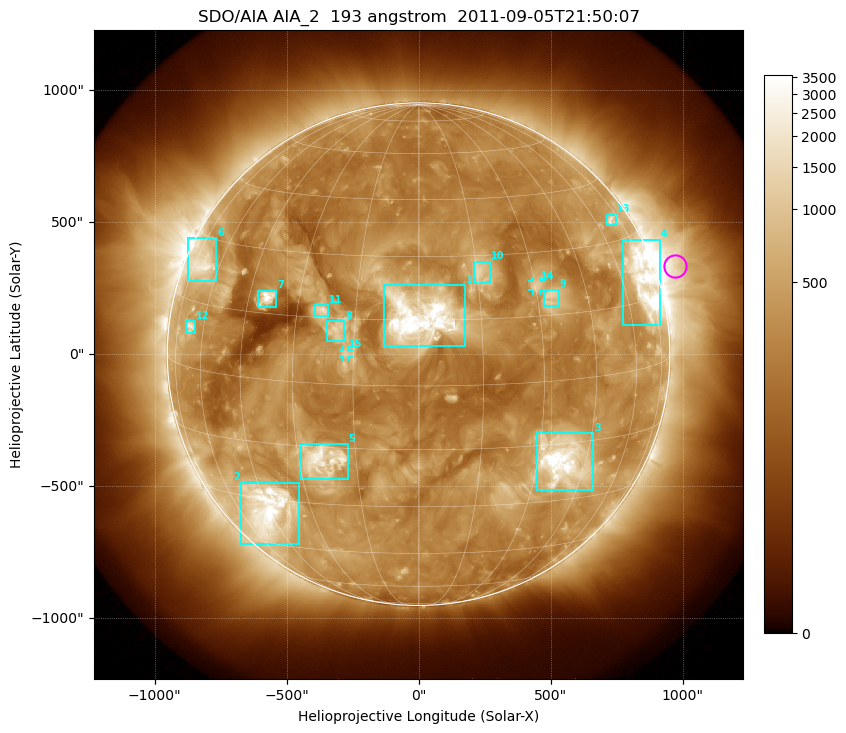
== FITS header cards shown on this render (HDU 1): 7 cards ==
TELESCOP= 'SDO/AIA'
INSTRUME= 'AIA_2'
WAVELNTH=                  193
WAVEUNIT= 'angstrom'
DATE-OBS= '2011-09-05T21:50:07.84'
CTYPE1  = 'HPLN-TAN'
CTYPE2  = 'HPLT-TAN'

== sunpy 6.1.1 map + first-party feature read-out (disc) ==
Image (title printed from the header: SDO/AIA AIA_2  193 angstrom  2011-09-05T21:50:07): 1024 x 1024 px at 2.4 arcsec/px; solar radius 952 arcsec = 397 px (full disc in frame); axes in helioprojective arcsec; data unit not stated in the header (colour bar unlabelled)
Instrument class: DISC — disc imager (sunpy class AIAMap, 193 A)
Bright regions (active regions / flare kernels): reference = the median radial profile (limb darkening/brightening removed); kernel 9 px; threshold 5 sigma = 628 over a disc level ~292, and >= 1.15x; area >= 12 px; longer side >= 10 px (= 24 arcsec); searched inside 0.97 R_sun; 15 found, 15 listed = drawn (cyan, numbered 1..; 2 of them under ~33 arcsec drawn as corner ticks so the feature stays visible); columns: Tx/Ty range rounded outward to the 5 arcsec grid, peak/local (2 s.f.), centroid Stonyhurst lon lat
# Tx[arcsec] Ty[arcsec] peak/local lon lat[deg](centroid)
1 -135..180 30..265 21 +1 +16
2 -675..-450 -720..-485 16 -46 -33
3 445..665 -515..-300 18 +37 -19
4 775..915 110..435 13 +70 +19
5 -450..-265 -475..-340 8.7 -23 -18
6 -875..-765 275..440 7.3 -70 +24
7 -610..-540 180..240 11 -39 +19
8 -350..-280 50..125 4.7 -19 +12
9 475..530 180..245 4.3 +34 +19
10 210..270 265..350 4.5 +16 +26
11 -395..-340 140..185 5.4 -24 +17
12 -880..-845 80..125 5.4 -67 +9
13 715..750 490..530 4.7 +70 +35
14 430..460 240..275 3.8 +30 +22
15 -285..-265 -10..20 3.5 -17 +7
Off-limb structures (1.02-1.3 R_sun): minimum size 162 px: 10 found; the strongest spans PA ~260..310 deg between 1.02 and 1.3 R_sun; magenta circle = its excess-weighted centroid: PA ~290 deg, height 1.08 R_sun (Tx ~975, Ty ~330 arcsec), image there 3.8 x the reference